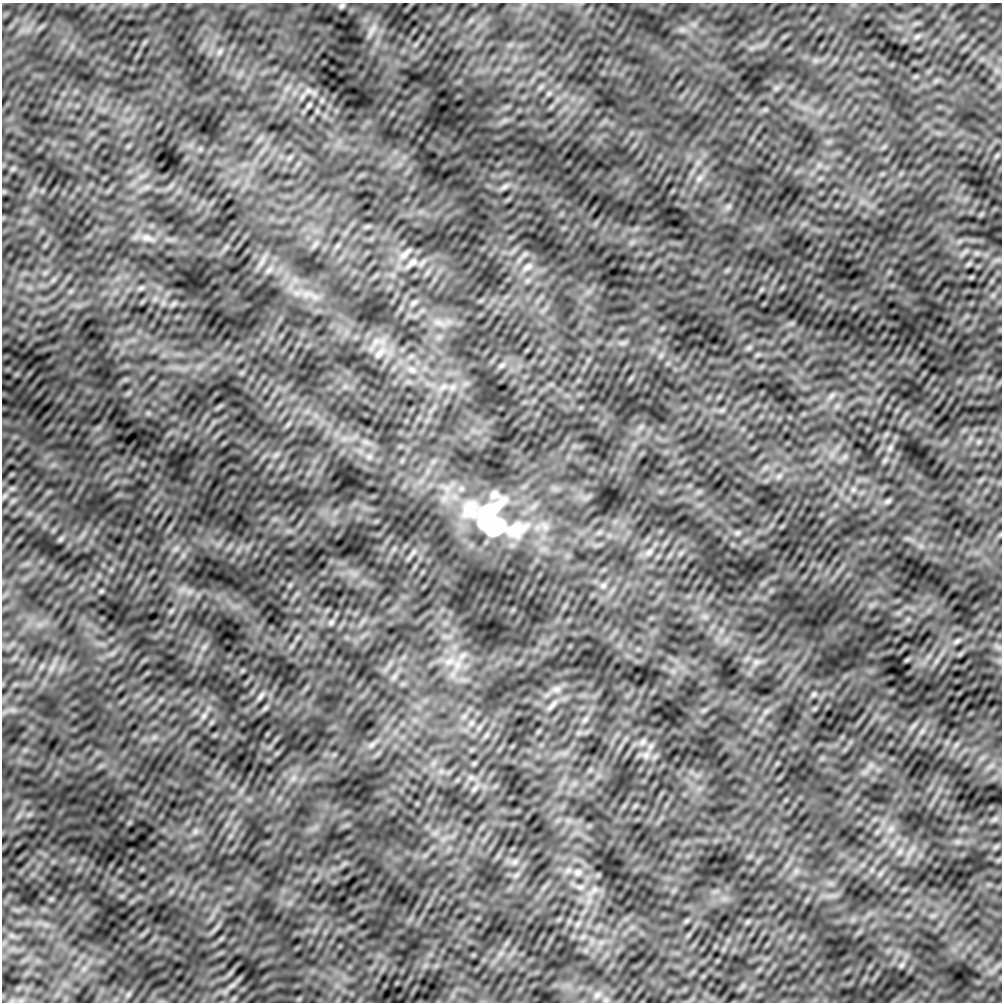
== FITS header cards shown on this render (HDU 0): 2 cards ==
NAXIS1  =                 1000
NAXIS2  =                 1000

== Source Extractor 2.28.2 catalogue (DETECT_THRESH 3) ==
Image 1000 x 1000 px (HDU 0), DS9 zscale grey, 1 PNG px = 1 image px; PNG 1004 x 1004 px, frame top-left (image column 1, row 1000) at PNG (2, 3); no overlay
Background -2.77e-07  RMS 1.0e-05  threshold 3.12e-05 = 3 sigma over >= 5 px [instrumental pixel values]
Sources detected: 81; all 81 listed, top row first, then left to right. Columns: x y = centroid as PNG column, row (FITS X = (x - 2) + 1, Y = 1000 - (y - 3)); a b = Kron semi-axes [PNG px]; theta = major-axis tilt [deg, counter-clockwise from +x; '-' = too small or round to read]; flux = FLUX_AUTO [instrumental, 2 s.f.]
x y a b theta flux
342 6 7 6 - 0.0016
372 30 22 6 60 0.0047
917 36 10 6 37 0.0019
220 51 10 5 63 0.002
776 88 7 5 45 0.0019
308 91 8 8 - 0.0027
549 93 8 6 54 0.0016
309 105 8 5 55 0.0014
13 169 7 4 1 0.0014
699 178 12 6 53 0.0036
505 187 13 6 31 0.0028
728 207 7 5 45 0.0019
147 238 17 8 -15 0.0056
405 254 19 6 44 0.0037
412 263 18 7 40 0.0043
969 264 9 5 38 0.0014
527 267 16 8 37 0.0053
269 270 10 5 36 0.0023
141 288 9 5 27 0.0016
414 303 11 6 37 0.0022
173 304 7 4 71 0.0013
438 323 10 5 -9 0.0033
749 347 7 4 19 0.0016
379 353 18 8 46 0.0068
501 365 11 5 41 0.0021
412 370 13 8 -28 0.005
443 387 12 6 33 0.0034
831 396 12 5 45 0.0024
722 410 7 4 19 0.0016
288 424 9 3 45 0.0016
890 448 10 6 75 0.0022
276 455 10 6 41 0.0024
369 457 8 6 -45 0.0022
779 476 8 5 45 0.0019
853 489 8 6 70 0.0018
4 496 10 5 45 0.0018
13 501 7 4 19 0.0016
888 501 10 6 35 0.0018
470 509 70 25 23 0.046
486 521 47 16 56 0.064
495 527 20 15 32 0.046
514 529 45 25 13 0.044
737 533 8 6 15 0.0017
61 539 10 6 45 0.0015
176 549 11 5 35 0.0024
649 552 13 7 41 0.0033
290 585 7 4 72 0.0012
603 585 8 7 - 0.0021
101 591 7 5 45 0.0011
189 592 9 5 31 0.0025
171 611 8 5 45 0.0015
331 622 9 7 40 0.0019
957 641 11 6 29 0.0022
204 647 11 4 58 0.0026
449 661 15 8 23 0.0071
756 662 10 7 44 0.0032
51 668 8 4 71 0.0021
557 689 9 8 - 0.0033
814 694 8 6 32 0.0015
261 696 16 5 52 0.0026
552 705 19 6 47 0.0037
265 708 10 5 45 0.0018
204 716 11 6 53 0.0029
585 720 9 6 63 0.0018
471 723 7 5 46 0.0016
922 731 8 5 45 0.0019
643 742 11 6 45 0.0023
372 745 10 6 27 0.0025
646 755 9 8 - 0.0035
293 778 8 6 60 0.0026
474 789 8 5 45 0.0017
891 829 8 6 45 0.0028
195 831 8 6 45 0.0021
899 852 7 4 71 0.0018
515 862 9 6 21 0.0024
578 872 10 9 - 0.0035
580 887 10 6 9 0.0024
747 922 7 4 71 0.0011
902 965 10 6 52 0.0019
232 986 14 5 32 0.0036
597 995 9 7 45 0.0027